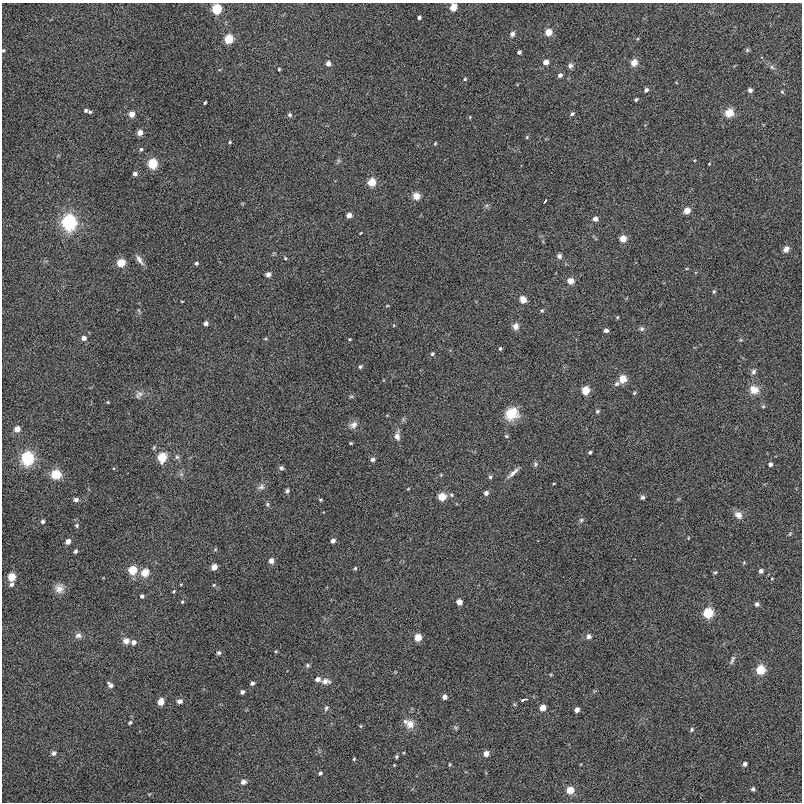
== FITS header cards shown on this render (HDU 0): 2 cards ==
NAXIS1  =                  800
NAXIS2  =                  800

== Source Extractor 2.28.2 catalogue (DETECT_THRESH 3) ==
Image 800 x 800 px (HDU 0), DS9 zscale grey, 1 PNG px = 1 image px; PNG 804 x 804 px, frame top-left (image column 1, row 800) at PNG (2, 3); no overlay
Background 0.00591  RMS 0.081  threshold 0.243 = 3 sigma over >= 5 px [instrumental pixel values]
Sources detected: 178; all 178 listed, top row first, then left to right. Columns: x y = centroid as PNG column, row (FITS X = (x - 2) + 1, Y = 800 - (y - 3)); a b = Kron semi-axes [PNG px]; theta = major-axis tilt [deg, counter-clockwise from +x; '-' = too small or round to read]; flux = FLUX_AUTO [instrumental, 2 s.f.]
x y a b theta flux
453 7 5 5 - 99
216 9 6 5 - 290
419 18 3 3 - 11
548 32 5 5 - 78
512 34 6 6 - 17
229 39 6 5 - 180
3 50 5 4 - 6.5
747 50 6 5 - 8.2
519 52 4 4 - 13
546 62 5 5 - 36
634 63 8 7 - 37
328 64 5 4 - 28
570 66 7 6 - 17
772 67 7 5 -46 13
279 69 3 3 - 5.9
560 75 5 4 - 16
465 79 4 4 - 6.6
646 90 5 4 - 16
750 90 4 4 - 20
782 92 5 4 - 6.9
636 99 4 3 - 8.6
205 103 4 2 - 6.8
86 110 5 4 - 10
90 112 4 3 - 6.4
729 113 10 10 - 62
132 114 5 5 - 51
572 114 6 5 - 11
289 115 5 5 - 12
470 117 5 3 - 4.6
140 133 7 6 - 25
527 137 5 3 - 5.3
230 142 4 4 - 5.9
435 143 4 3 - 5.5
141 149 4 4 - 7.4
153 164 6 5 - 270
709 164 4 3 - 3.5
135 174 4 4 - 18
372 182 5 5 - 130
416 196 8 8 - 42
545 201 4 2 - 8.3
687 211 6 5 - 56
349 215 4 4 - 32
595 219 5 5 - 28
69 222 7 7 - 1000
623 239 5 5 - 76
786 249 8 7 - 26
559 256 6 6 - 16
285 258 4 4 - 5.8
139 260 15 5 -55 28
121 263 5 5 - 130
196 263 4 4 - 9
268 274 6 5 - 17
570 281 5 5 - 59
714 291 5 5 - 7.4
523 300 5 5 - 72
182 301 3 2 - 3.7
387 306 5 3 - 4.7
542 311 5 4 - 7.1
617 317 4 4 - 5.3
206 323 4 4 - 20
394 325 4 2 - 3.4
516 326 8 7 - 31
642 329 6 6 - 12
606 330 5 4 - 16
84 338 5 5 - 28
349 339 3 3 - 5
500 348 4 4 - 8.7
432 354 4 4 - 9.3
360 367 5 4 - 9.5
753 372 7 6 - 15
623 379 5 5 - 110
617 384 7 6 - 14
585 390 5 5 - 140
754 390 11 9 -24 61
634 393 6 3 46 6.2
140 394 10 7 -35 23
351 396 6 4 1 7.1
108 402 4 3 - 5
763 406 5 5 - 7
597 411 5 4 - 10
512 414 16 13 34 110
353 425 12 8 28 31
17 429 5 5 - 48
397 436 12 7 -89 32
506 436 6 5 - 8.2
351 443 4 3 - 5.9
154 447 6 4 71 6.8
590 452 4 3 - 11
162 457 6 5 - 210
177 457 6 6 - 12
27 459 7 6 - 720
373 459 5 5 - 16
535 464 7 6 - 12
770 464 4 4 - 16
281 468 7 6 - 13
513 473 18 5 42 28
56 474 10 9 - 100
181 474 5 5 - 11
490 477 4 4 - 9.3
554 483 4 2 - 4.3
261 487 10 7 19 21
408 489 4 3 - 4.2
287 491 5 4 - 12
486 493 5 5 - 20
451 495 7 5 -3 9.9
442 497 5 5 - 120
642 497 6 5 - 11
76 500 7 5 2 16
321 500 4 3 - 5.8
267 504 6 5 - 9.1
738 515 10 8 -45 37
581 520 5 5 - 10
43 522 5 4 - 13
77 525 6 5 - 8.8
790 534 6 4 59 7.1
688 538 5 3 - 4
68 541 5 4 - 38
333 541 4 4 - 21
75 551 5 4 - 11
271 561 5 5 - 37
744 562 5 3 - 4.7
214 567 5 4 - 49
355 568 5 4 - 7.6
132 570 5 5 - 200
761 571 4 4 - 19
715 572 5 4 - 6.4
145 573 6 5 - 110
12 577 5 5 - 130
772 578 4 2 - 3.7
11 584 6 4 49 15
181 584 4 3 - 4.3
214 585 4 4 - 5.4
59 588 12 11 - 42
174 591 4 3 - 5.9
142 596 4 4 - 13
182 602 4 3 - 6.6
459 602 5 4 - 48
757 604 6 5 - 14
708 613 6 5 - 280
78 635 9 7 4 22
588 636 6 5 - 25
418 637 5 5 - 94
126 641 9 8 - 30
134 642 6 5 - 24
276 651 5 4 - 5.3
219 653 6 6 - 11
732 660 13 4 65 15
307 665 6 5 - 9.8
761 670 6 5 - 210
318 679 5 5 - 28
326 681 12 7 0 30
252 683 4 4 - 16
110 685 9 6 -45 17
242 692 4 4 - 17
444 697 4 4 - 27
524 700 7 3 18 23
179 701 7 6 - 19
161 702 7 6 - 40
326 708 8 5 67 12
543 708 5 4 - 60
577 710 4 4 - 29
405 721 7 6 - 15
130 722 5 4 - 9.3
410 724 10 10 - 50
360 726 5 3 - 4.9
455 728 7 4 -45 7.3
692 730 6 5 - 8.8
53 753 7 5 33 16
486 754 5 4 - 43
397 757 4 4 - 7.6
354 759 4 3 - 5.5
449 764 6 3 82 5.5
745 764 5 4 - 16
394 765 3 3 - 4
320 773 5 4 - 10
243 782 5 5 - 28
753 789 5 4 - 11
570 790 5 5 - 100
At the frame edge (FLAGS 8, measured only in part): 2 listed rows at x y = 453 7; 3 50